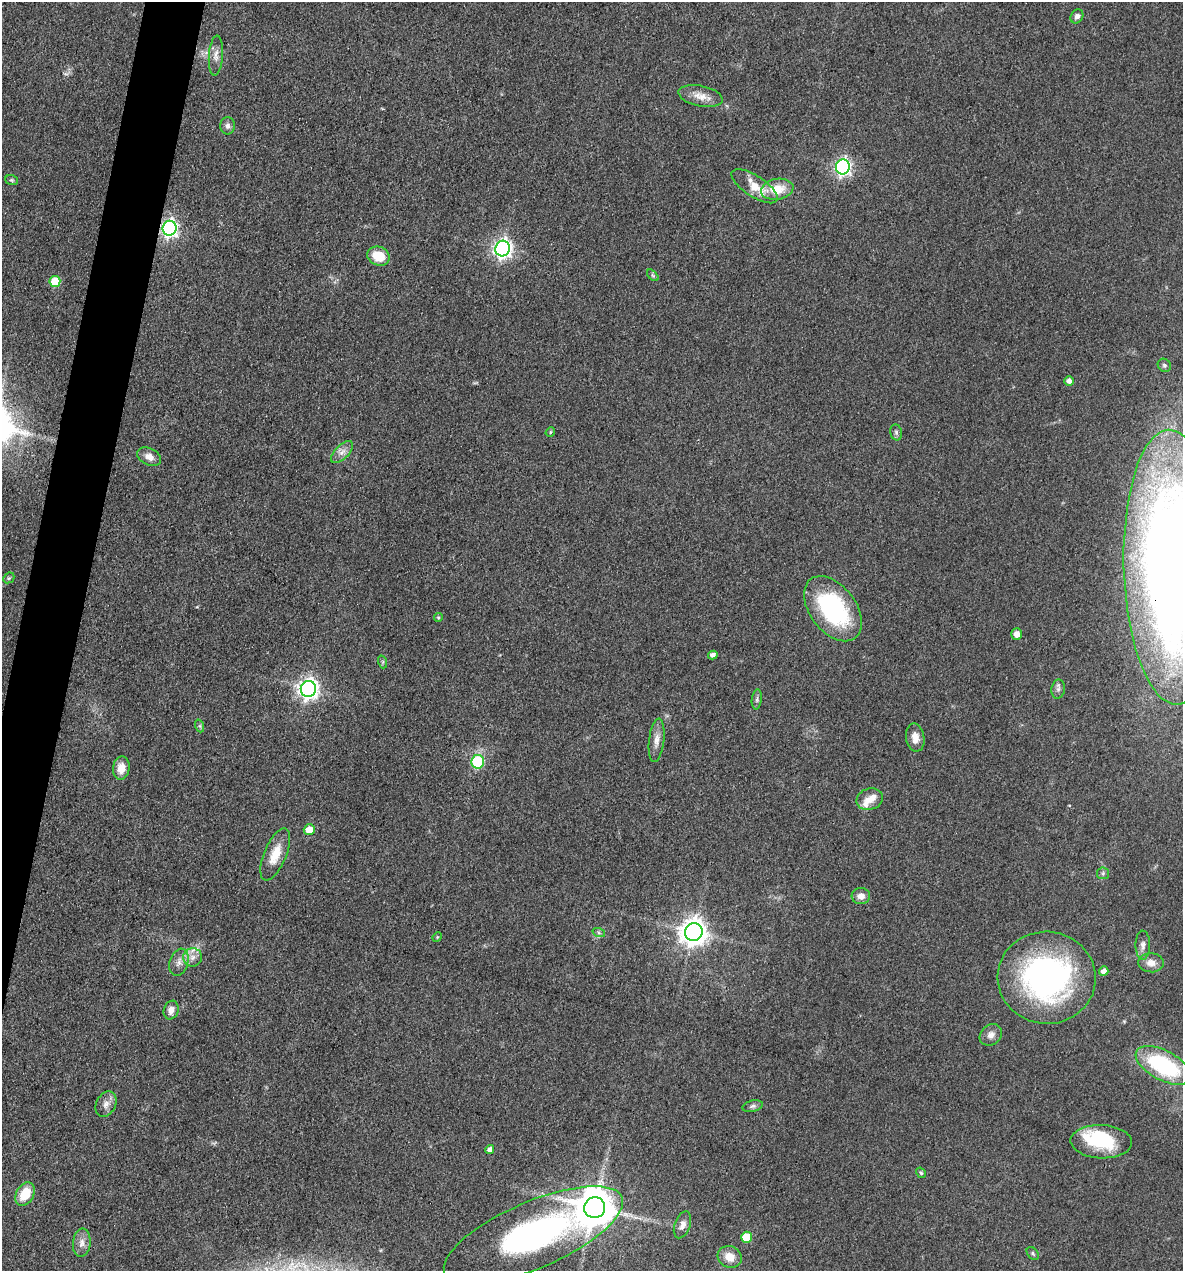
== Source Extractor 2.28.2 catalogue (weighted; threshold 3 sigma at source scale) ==
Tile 7 of 4 x 4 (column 3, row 2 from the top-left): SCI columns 2609-3789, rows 2540-3808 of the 5096 x 5079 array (HDU 1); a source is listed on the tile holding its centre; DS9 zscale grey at full resolution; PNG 1185 x 1273 px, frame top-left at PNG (2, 2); each listed source drawn as its Kron ellipse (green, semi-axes under 4 px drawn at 4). Shown black and unused: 3% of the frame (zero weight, under 3 of 4 exposures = <1% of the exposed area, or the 3 px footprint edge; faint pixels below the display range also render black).
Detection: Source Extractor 2.28.2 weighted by HDU 2 'WHT'; one run over the whole footprint, this tile lists its part. Background 0.0807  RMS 0.0067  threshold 0.03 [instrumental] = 3 sigma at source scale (4.5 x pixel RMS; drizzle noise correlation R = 1.50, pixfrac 1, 0.05/0.05 arcsec/px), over >= 5 px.
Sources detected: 69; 1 too faint to see at this stretch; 1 inside a brighter object's white glare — neither listed nor drawn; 3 inside a brighter listed object's ellipse — not listed separately; the other 64 listed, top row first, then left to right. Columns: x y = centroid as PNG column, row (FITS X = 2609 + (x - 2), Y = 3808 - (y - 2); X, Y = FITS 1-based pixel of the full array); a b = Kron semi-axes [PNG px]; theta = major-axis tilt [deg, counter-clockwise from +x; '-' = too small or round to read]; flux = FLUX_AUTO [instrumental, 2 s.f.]
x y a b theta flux
1077 16 7 6 - 2.3
216 55 20 7 86 4.9
701 96 22 10 -12 8.1
228 126 9 7 -89 2.5
843 167 7 7 - 210
12 180 6 5 - 1
755 186 26 10 -33 15
777 189 16 10 10 15
169 228 7 7 - 230
503 248 8 7 - 300
378 256 11 9 -24 16
653 275 7 4 -45 1.2
55 281 5 5 - 27
1164 365 7 6 - 1.6
1069 381 4 4 - 3.2
550 432 5 4 - 0.93
896 432 8 6 -75 1.6
342 452 14 7 45 4.4
149 457 13 8 -26 5.3
1173 567 137 49 -88 1200
9 578 6 5 - 1.1
833 609 37 23 -53 85
438 617 4 4 - 0.91
1017 634 5 5 - 5.4
713 655 5 4 - 3.2
383 662 7 4 -72 1
308 689 8 7 - 360
1058 689 10 6 80 2.2
757 699 10 5 84 1.7
200 726 6 4 -72 1.2
915 738 14 9 -81 6.4
657 740 22 7 83 5.8
478 762 7 6 - 58
121 768 11 8 83 8.8
870 799 13 10 17 6.7
309 830 5 5 - 12
275 854 28 11 67 14
1103 873 6 6 - 1.4
861 896 9 8 - 4.7
694 932 9 8 - 780
599 933 6 4 -19 1.2
437 937 5 4 - 0.66
1143 945 14 7 90 3.8
193 957 9 9 - 4.6
179 962 14 9 72 5.1
1151 963 13 9 -4 5.8
1104 971 5 4 - 4.1
1047 978 49 46 -4 170
171 1010 9 7 70 5.1
991 1035 12 10 40 4.5
1163 1065 30 14 -28 74
106 1104 13 9 62 4.4
753 1106 10 5 14 2.1
1101 1142 30 17 -2 38
490 1150 4 4 - 4.1
921 1173 5 4 - 1.2
25 1194 12 9 60 18
595 1208 10 10 - 2200
682 1225 14 7 70 4
533 1235 96 33 23 220
746 1237 5 5 - 19
82 1243 14 8 83 4.7
1033 1253 7 5 -50 1.4
730 1257 12 10 -26 9
Overlapping masked pixels (flux is a lower limit): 3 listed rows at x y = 169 228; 1173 567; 533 1235
Isophote crosses this tile's border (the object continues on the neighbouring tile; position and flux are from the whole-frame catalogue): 1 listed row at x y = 1173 567